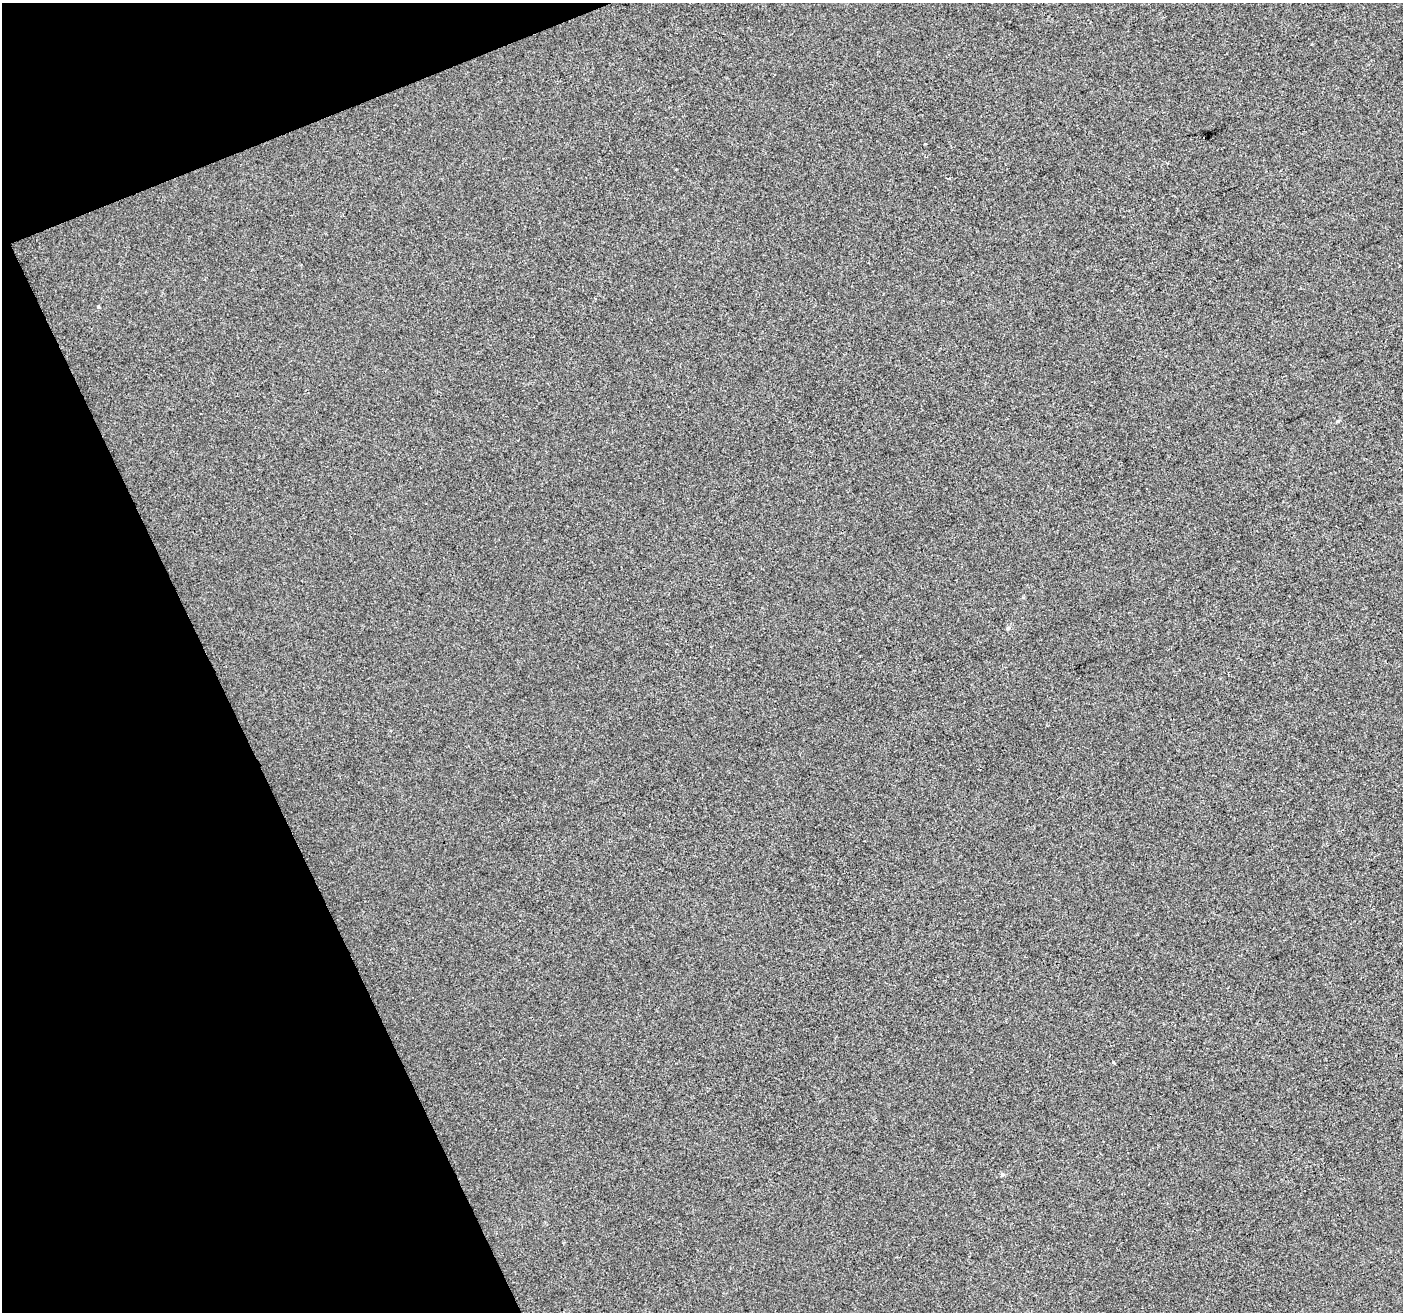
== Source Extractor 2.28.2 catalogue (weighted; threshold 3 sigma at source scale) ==
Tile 5 of 4 x 4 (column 1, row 2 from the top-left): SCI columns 2-1402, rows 2759-4068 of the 5606 x 5460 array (HDU 1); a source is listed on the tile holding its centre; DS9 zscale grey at full resolution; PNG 1405 x 1314 px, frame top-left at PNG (2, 3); no overlay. Shown black and unused: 19% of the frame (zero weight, under 2 of 3 exposures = <1% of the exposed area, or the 3 px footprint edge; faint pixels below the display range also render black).
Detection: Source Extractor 2.28.2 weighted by HDU 2 'WHT'; one run over the whole footprint, this tile lists its part. Background 3.67e-04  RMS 0.0056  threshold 0.0251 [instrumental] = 3 sigma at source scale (4.5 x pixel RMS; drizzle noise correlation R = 1.50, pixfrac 1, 0.0396/0.0396 arcsec/px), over >= 5 px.
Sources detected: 3; all 3 listed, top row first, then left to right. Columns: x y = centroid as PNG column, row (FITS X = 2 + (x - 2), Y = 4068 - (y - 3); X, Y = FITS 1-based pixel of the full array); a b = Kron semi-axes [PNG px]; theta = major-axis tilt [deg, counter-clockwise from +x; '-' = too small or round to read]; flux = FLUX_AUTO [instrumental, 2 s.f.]
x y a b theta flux
98 307 4 3 - 1.4
1113 1063 3 3 - 2.5
1002 1175 4 4 - 1.5